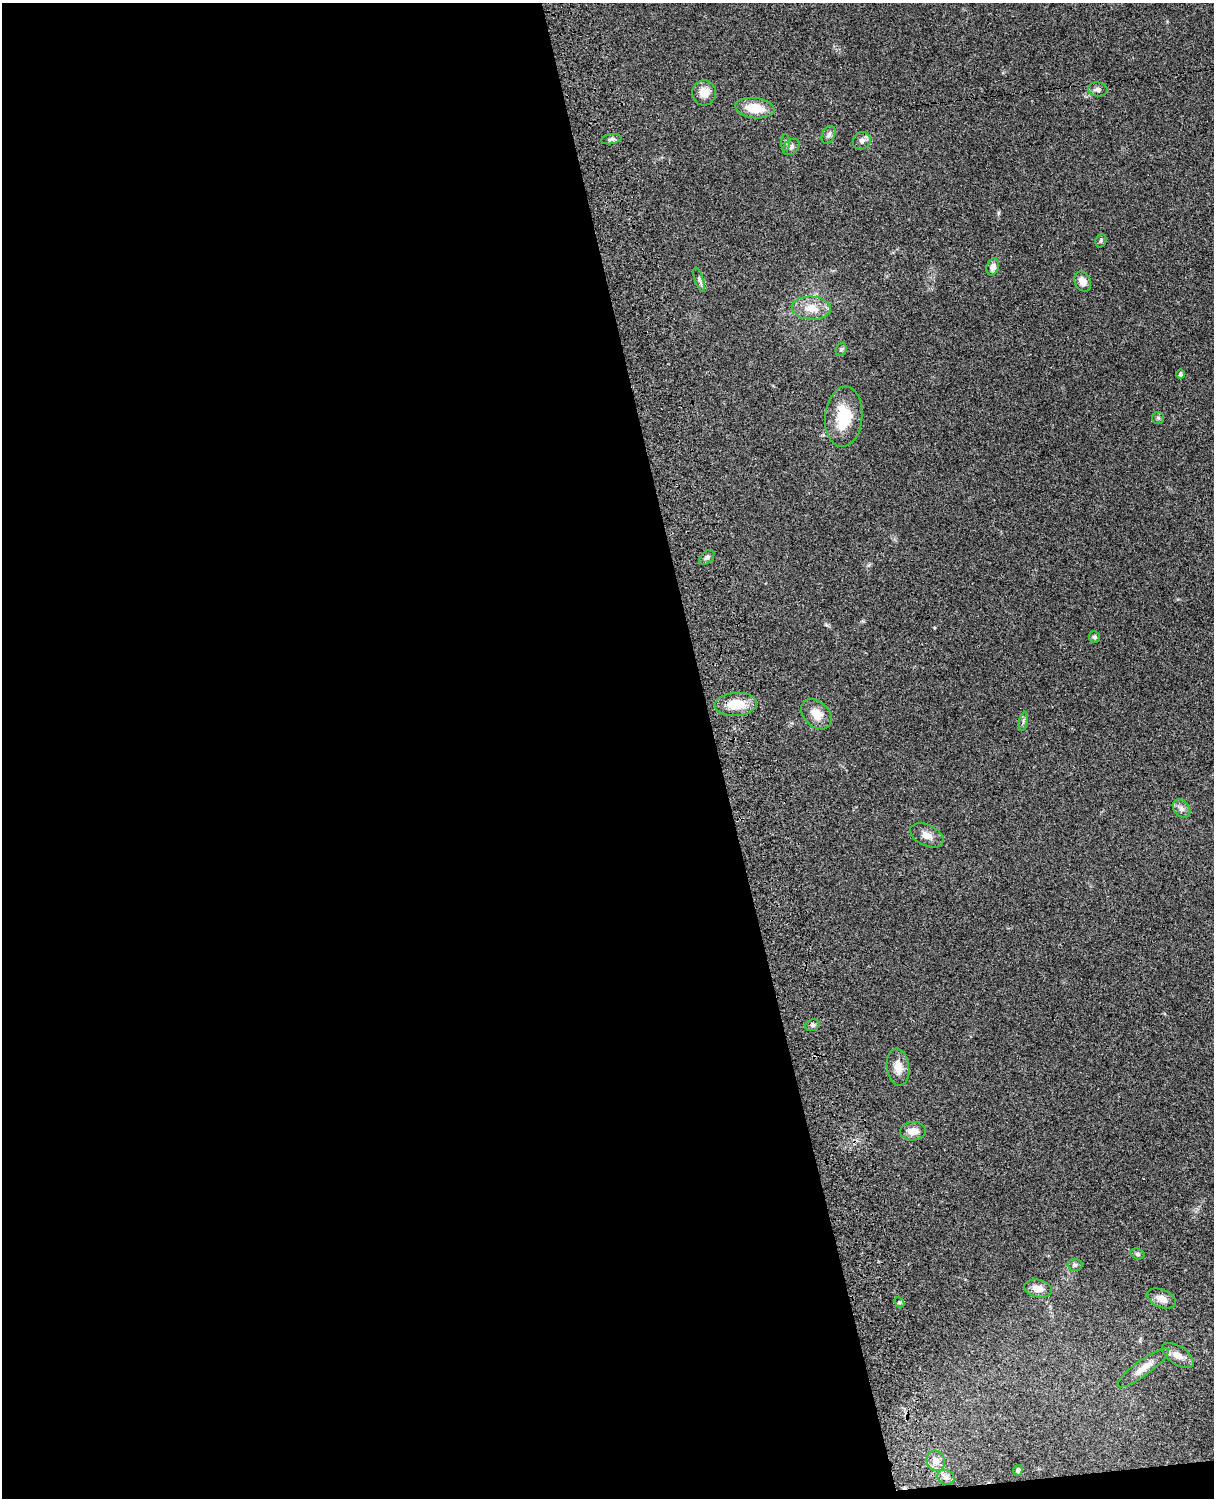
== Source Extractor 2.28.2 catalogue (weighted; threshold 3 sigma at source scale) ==
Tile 9 of 4 x 3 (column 1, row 3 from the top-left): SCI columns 121-1332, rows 277-1772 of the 5088 x 4927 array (HDU 1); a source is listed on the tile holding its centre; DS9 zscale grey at full resolution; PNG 1216 x 1500 px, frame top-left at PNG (2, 3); each listed source drawn as its Kron ellipse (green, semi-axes under 4 px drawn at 4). Shown black and unused: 60% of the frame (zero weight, under 3 of 4 exposures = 6% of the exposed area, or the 3 px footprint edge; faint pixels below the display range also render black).
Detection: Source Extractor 2.28.2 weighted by HDU 2 'WHT'; one run over the whole footprint, this tile lists its part. Background 0.077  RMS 0.0059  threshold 0.0263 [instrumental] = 3 sigma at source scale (4.5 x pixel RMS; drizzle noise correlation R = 1.50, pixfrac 1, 0.05/0.05 arcsec/px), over >= 5 px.
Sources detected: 38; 1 inside a brighter listed object's ellipse — not listed separately; the other 37 listed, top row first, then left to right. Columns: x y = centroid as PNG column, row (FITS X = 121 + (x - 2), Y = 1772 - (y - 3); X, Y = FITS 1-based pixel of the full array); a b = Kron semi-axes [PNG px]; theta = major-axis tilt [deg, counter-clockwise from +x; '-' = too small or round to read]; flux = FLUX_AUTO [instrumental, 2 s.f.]
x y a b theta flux
1098 89 10 7 -8 2.1
704 93 12 12 - 7.1
755 108 19 10 -7 13
829 135 9 6 64 1.8
611 139 10 5 9 1.4
862 141 9 8 - 2.6
786 142 8 4 90 1
791 147 9 7 40 1.9
1101 241 7 5 70 0.98
993 267 8 6 74 3.6
699 279 12 4 -72 1.5
1083 281 10 8 -64 4.9
811 308 20 11 -4 9.4
841 349 7 5 68 1
1180 374 4 4 - 1.3
844 417 30 18 85 21
1158 418 6 6 - 1.1
707 557 9 5 42 1.7
1095 637 5 5 - 1.2
736 704 21 11 4 14
816 714 17 12 -44 7.4
1023 721 9 4 77 1.2
1182 808 10 7 -46 2.6
927 835 18 10 -25 4.3
812 1025 7 5 19 1.3
898 1067 19 11 -81 6.7
913 1131 13 9 3 5.3
1138 1254 7 5 -17 1.1
1075 1265 7 6 - 1.5
1038 1289 14 9 -10 5.6
1161 1299 15 8 -23 5.5
899 1302 6 4 -46 0.79
1178 1355 18 9 -34 4.7
1143 1368 31 8 36 6.9
936 1461 10 9 - 4.1
1018 1470 5 4 - 1.6
946 1477 9 7 -29 2.1